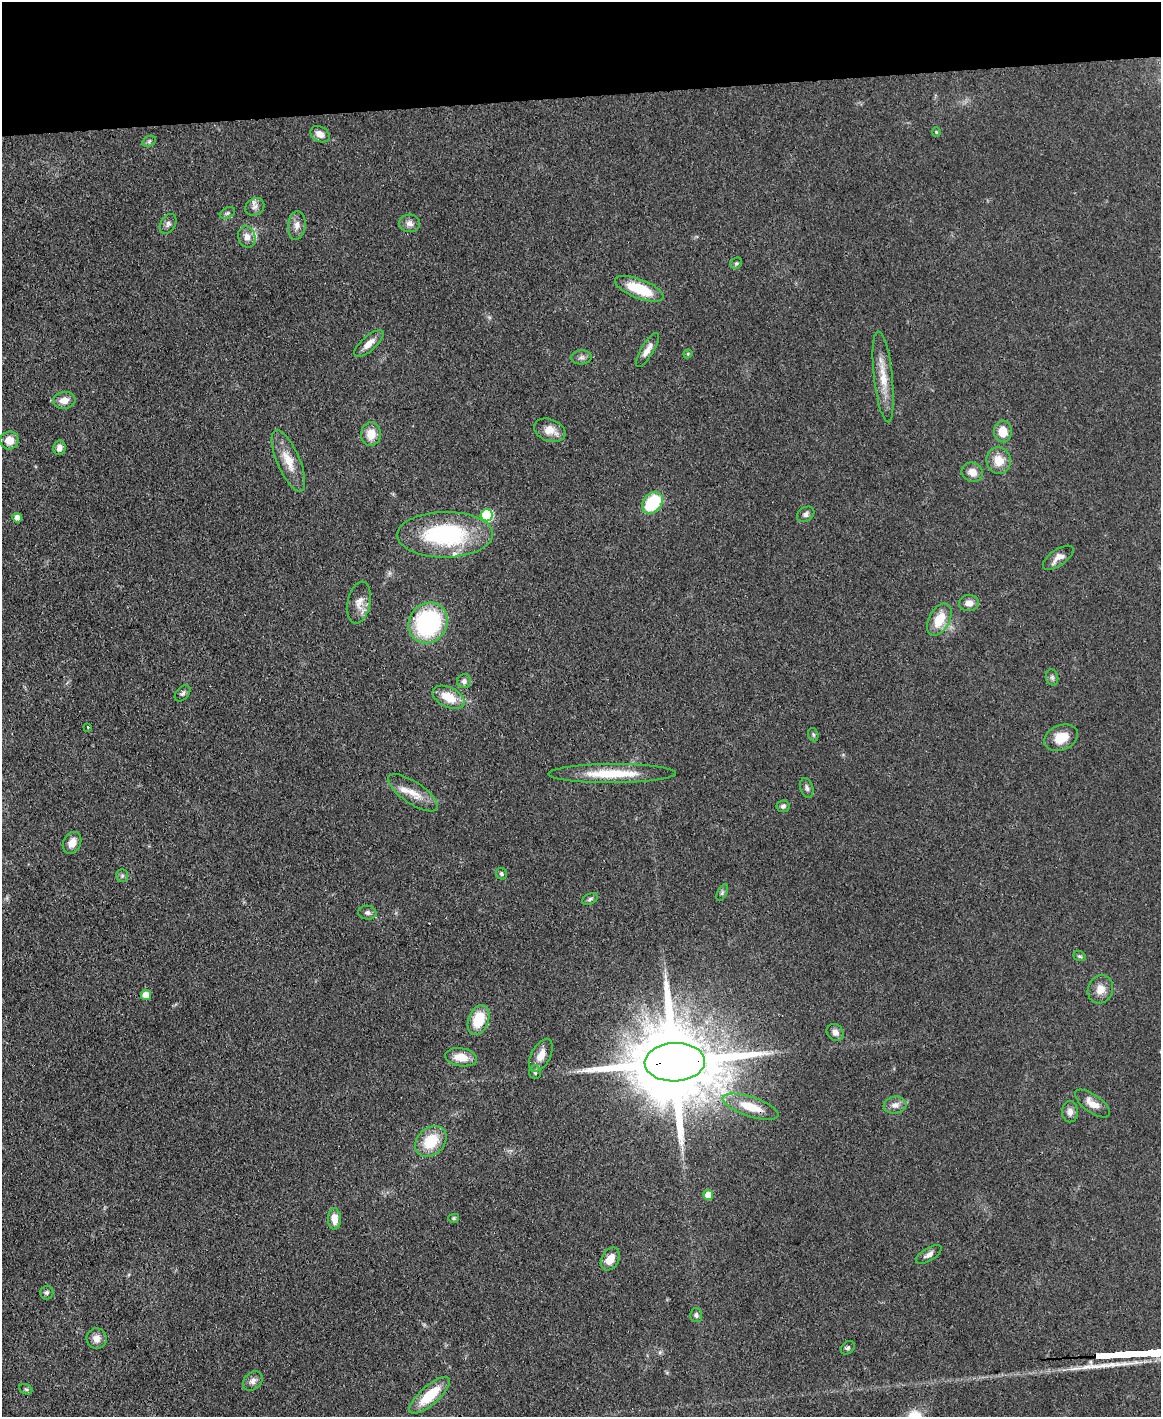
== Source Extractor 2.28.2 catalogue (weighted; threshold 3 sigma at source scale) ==
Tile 3 of 4 x 3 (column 3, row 1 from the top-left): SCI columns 2319-3477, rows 3073-4487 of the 4691 x 4623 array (HDU 1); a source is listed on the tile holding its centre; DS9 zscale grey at full resolution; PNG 1163 x 1419 px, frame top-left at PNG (2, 2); each listed source drawn as its Kron ellipse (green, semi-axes under 4 px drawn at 4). Shown black and unused: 7% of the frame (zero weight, under 3 of 4 exposures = <1% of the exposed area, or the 3 px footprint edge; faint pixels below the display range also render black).
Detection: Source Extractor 2.28.2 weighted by HDU 2 'WHT'; one run over the whole footprint, this tile lists its part. Background 0.0795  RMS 0.0056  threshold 0.0253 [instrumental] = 3 sigma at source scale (4.5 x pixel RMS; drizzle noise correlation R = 1.50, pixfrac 1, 0.05/0.05 arcsec/px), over >= 5 px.
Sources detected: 83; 2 long thin detections or spike segments (spike, bleed or trail) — neither listed nor drawn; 3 inside a brighter listed object's ellipse — not listed separately; the other 78 listed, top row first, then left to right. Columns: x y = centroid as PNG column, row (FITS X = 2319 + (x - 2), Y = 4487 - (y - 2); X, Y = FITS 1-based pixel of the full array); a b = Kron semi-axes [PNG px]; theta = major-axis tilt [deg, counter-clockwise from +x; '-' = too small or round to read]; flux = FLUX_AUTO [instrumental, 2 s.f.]
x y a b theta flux
936 132 4 4 - 0.53
320 134 10 7 -30 4.6
149 141 7 5 31 1.1
255 207 10 8 34 2.7
227 213 8 5 27 1.4
409 223 10 9 - 2.9
168 224 10 7 58 2.2
297 225 14 9 85 4
247 237 11 8 -78 3.8
736 263 6 5 - 1
639 289 26 9 -21 22
369 344 18 7 42 4.8
647 350 19 6 59 4.2
688 354 4 4 - 0.62
582 357 10 7 4 2.1
883 377 46 9 -83 12
64 400 11 8 9 5.2
550 430 16 11 -19 7.4
1003 431 11 9 -86 9.1
371 434 12 10 85 8.4
9 440 9 9 - 6.9
59 448 7 6 - 3.1
288 461 33 11 -66 11
999 461 13 12 - 8.8
972 472 11 9 -24 5
652 503 12 9 51 32
806 514 9 7 33 2.1
487 515 6 6 - 49
17 518 5 4 - 3.7
445 535 48 23 1 66
1058 558 18 8 35 4.6
359 603 21 11 79 6.5
969 603 10 8 6 4.3
939 620 17 10 62 13
428 623 21 19 56 75
1052 677 8 6 -75 1.6
464 681 7 7 - 2
182 693 9 6 48 1.5
448 697 17 10 -26 12
88 727 3 2 - 0.42
813 735 7 5 -70 0.99
1061 738 18 12 22 11
612 774 64 9 0 23
807 788 10 6 -73 1.8
413 793 29 11 -34 8.9
783 806 6 6 - 1.4
72 843 11 8 63 5.3
501 874 6 5 - 1.2
122 876 6 5 - 1.2
722 893 9 5 64 1.2
590 899 8 5 28 1.2
367 913 9 7 -4 1.9
1080 956 6 4 -20 0.95
1100 989 14 12 65 6
146 995 5 5 - 8.5
479 1020 15 10 70 18
835 1032 9 7 -41 3.2
541 1055 18 9 62 6.4
461 1057 16 9 -9 9.3
675 1062 30 19 2 11000
535 1072 7 5 -88 1.2
1092 1103 20 9 -36 6.3
895 1105 11 8 8 3.7
751 1107 29 9 -18 15
1070 1112 10 8 88 3.1
431 1141 17 13 43 19
708 1195 5 5 - 8.2
454 1218 5 4 - 0.9
334 1219 10 6 -88 7.1
929 1255 14 6 32 3
610 1259 12 8 61 7.3
47 1293 7 6 - 1.5
696 1315 7 6 - 1.6
97 1338 10 10 - 4.6
848 1348 8 5 44 1.3
253 1381 11 8 43 3
26 1389 7 5 -22 0.99
430 1395 25 9 41 20
Overlapping masked pixels (flux is a lower limit): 2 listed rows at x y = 445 535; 675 1062